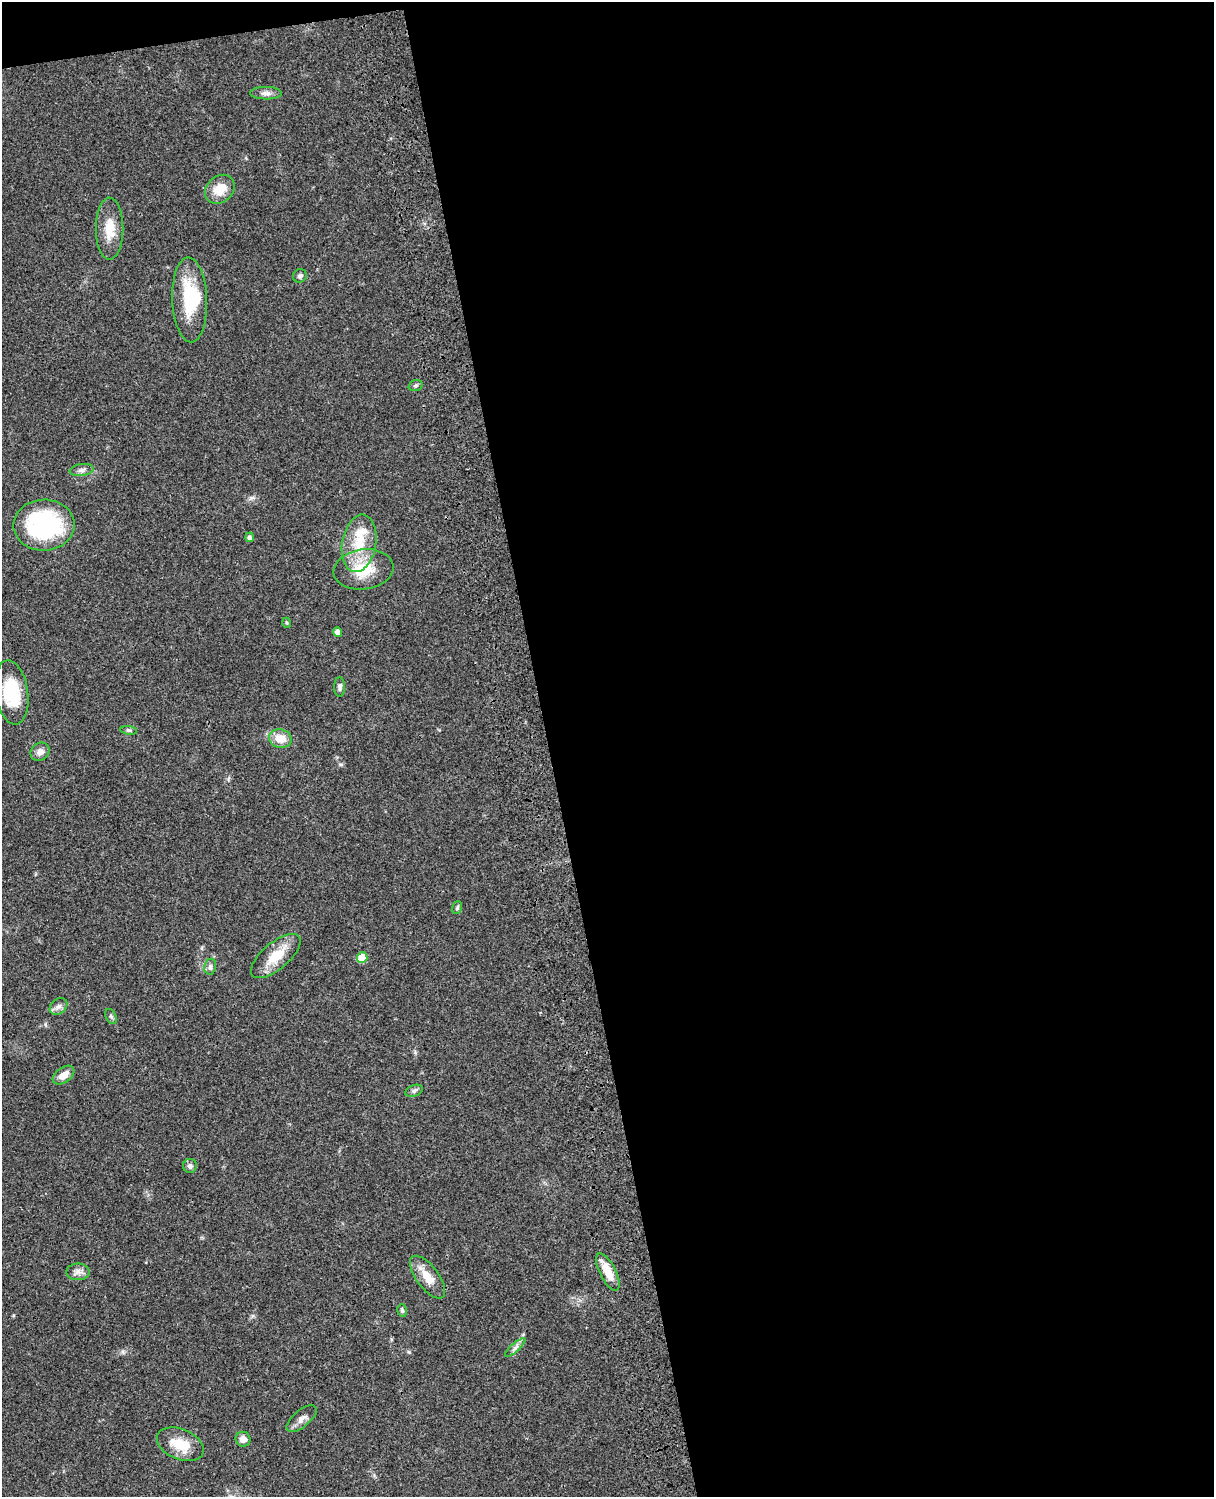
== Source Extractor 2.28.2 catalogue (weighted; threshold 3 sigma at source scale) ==
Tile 4 of 4 x 3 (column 4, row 1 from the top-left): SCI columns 3757-4968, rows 3268-4762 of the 5087 x 4927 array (HDU 1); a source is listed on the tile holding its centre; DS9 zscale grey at full resolution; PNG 1216 x 1499 px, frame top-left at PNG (2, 2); each listed source drawn as its Kron ellipse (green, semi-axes under 4 px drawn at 4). Shown black and unused: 56% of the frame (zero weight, under 3 of 4 exposures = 6% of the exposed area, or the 3 px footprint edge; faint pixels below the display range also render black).
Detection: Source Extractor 2.28.2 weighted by HDU 2 'WHT'; one run over the whole footprint, this tile lists its part. Background 0.0774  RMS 0.0058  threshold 0.0263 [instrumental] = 3 sigma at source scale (4.5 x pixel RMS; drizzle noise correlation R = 1.50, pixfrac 1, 0.05/0.05 arcsec/px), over >= 5 px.
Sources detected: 37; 1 inside a brighter object's white glare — neither listed nor drawn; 1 inside a brighter listed object's ellipse — not listed separately; the other 35 listed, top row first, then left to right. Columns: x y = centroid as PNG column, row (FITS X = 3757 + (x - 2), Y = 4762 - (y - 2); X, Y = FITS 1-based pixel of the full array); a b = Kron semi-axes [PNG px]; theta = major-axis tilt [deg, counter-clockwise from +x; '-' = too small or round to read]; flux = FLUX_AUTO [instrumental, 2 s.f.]
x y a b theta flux
266 93 16 6 -1 2.8
220 189 16 13 41 11
110 229 31 13 90 12
300 276 7 6 - 1.7
190 300 42 17 -88 32
416 385 7 5 19 1.1
81 470 12 6 9 2.3
44 525 30 25 0 78
250 537 5 4 - 1.7
359 543 29 17 80 19
363 569 30 20 8 20
287 623 5 3 - 0.58
338 632 4 4 - 4.4
340 687 10 5 89 1.7
12 692 32 16 -81 26
129 730 8 4 -8 1.1
280 739 11 9 -12 8.6
40 752 10 8 41 3.2
457 908 6 4 73 1
276 956 30 13 40 14
362 957 5 5 - 15
210 967 8 6 81 1.6
58 1007 10 7 42 2.3
111 1016 8 5 -62 1.2
64 1075 12 7 36 5.4
414 1091 9 5 21 1.6
190 1166 7 7 - 1.9
78 1272 11 8 0 3.1
608 1272 20 8 -63 10
428 1277 25 11 -53 9.7
402 1310 6 4 -74 0.99
515 1348 13 3 42 1.7
302 1419 18 8 39 3.8
243 1439 7 7 - 3.8
180 1444 24 15 -23 14